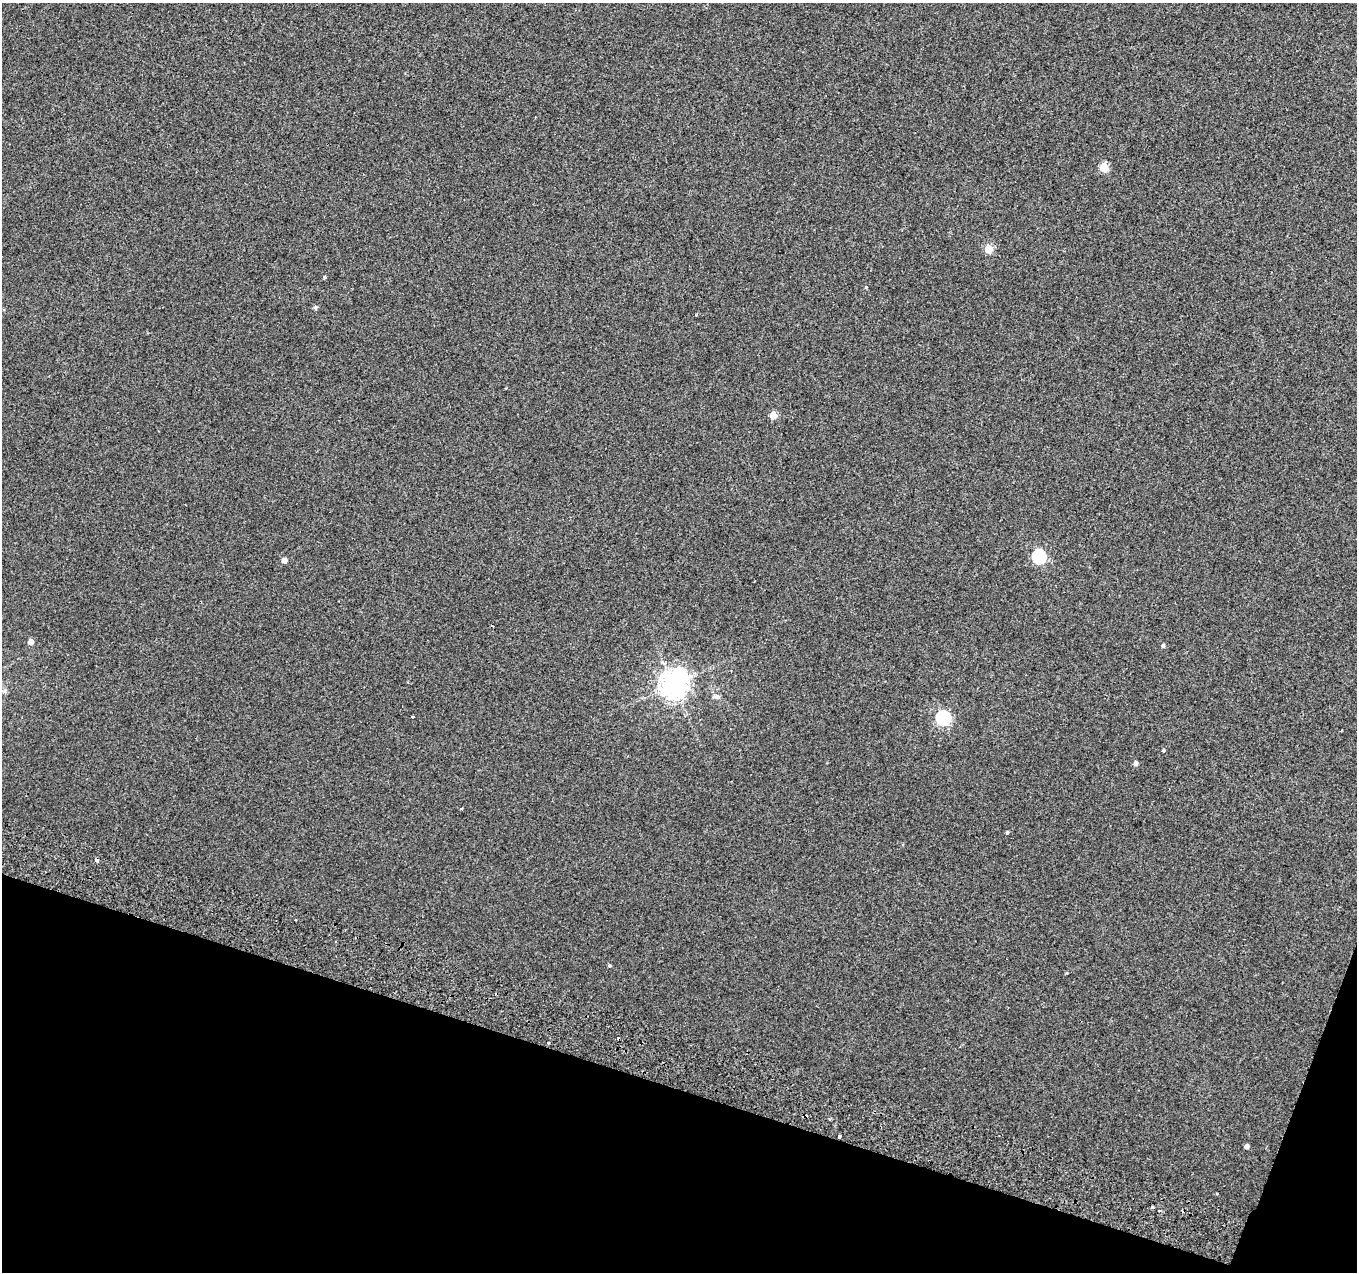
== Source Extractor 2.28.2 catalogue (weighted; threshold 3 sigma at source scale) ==
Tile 15 of 4 x 4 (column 3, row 4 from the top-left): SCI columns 2730-4084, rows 272-1541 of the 5469 x 5685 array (HDU 1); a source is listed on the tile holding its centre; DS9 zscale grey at full resolution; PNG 1359 x 1274 px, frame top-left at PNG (2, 3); no overlay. Shown black and unused: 16% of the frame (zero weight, under 2 of 3 exposures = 3% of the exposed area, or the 3 px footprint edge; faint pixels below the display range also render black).
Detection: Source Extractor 2.28.2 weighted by HDU 2 'WHT'; one run over the whole footprint, this tile lists its part. Background 0.00285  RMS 0.0046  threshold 0.0208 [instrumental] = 3 sigma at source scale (4.5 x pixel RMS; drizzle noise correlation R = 1.50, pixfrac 1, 0.0396/0.0396 arcsec/px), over >= 5 px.
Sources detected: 30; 1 inside a brighter object's white glare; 5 cosmic-ray / hot-pixel residue — not listed; the other 24 listed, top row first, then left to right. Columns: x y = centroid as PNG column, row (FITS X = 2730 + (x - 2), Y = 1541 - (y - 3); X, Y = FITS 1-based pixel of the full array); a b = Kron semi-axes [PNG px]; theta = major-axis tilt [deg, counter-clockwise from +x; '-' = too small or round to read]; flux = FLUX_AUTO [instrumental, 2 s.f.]
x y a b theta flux
1104 168 5 5 - 17
988 249 5 5 - 12
325 277 4 4 - 0.77
866 287 4 3 - 0.55
315 308 6 4 -61 0.66
773 415 5 5 - 8.8
1039 557 6 6 - 59
284 560 5 5 - 2.2
31 642 5 5 - 2.8
1163 645 5 4 - 0.84
673 684 9 8 - 510
4 691 7 5 46 1
716 696 9 6 -10 1.4
412 717 3 2 - 0.5
943 718 7 6 - 82
1163 751 4 4 - 0.41
1136 763 5 5 - 1.4
461 809 3 3 - 0.54
1007 832 4 3 - 0.62
609 965 4 3 - 0.65
548 1043 3 3 - 0.39
840 1136 4 3 - 1.7
1247 1147 4 4 - 1.6
1159 1211 3 3 - 0.84
Overlapping masked pixels (flux is a lower limit): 1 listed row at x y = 840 1136